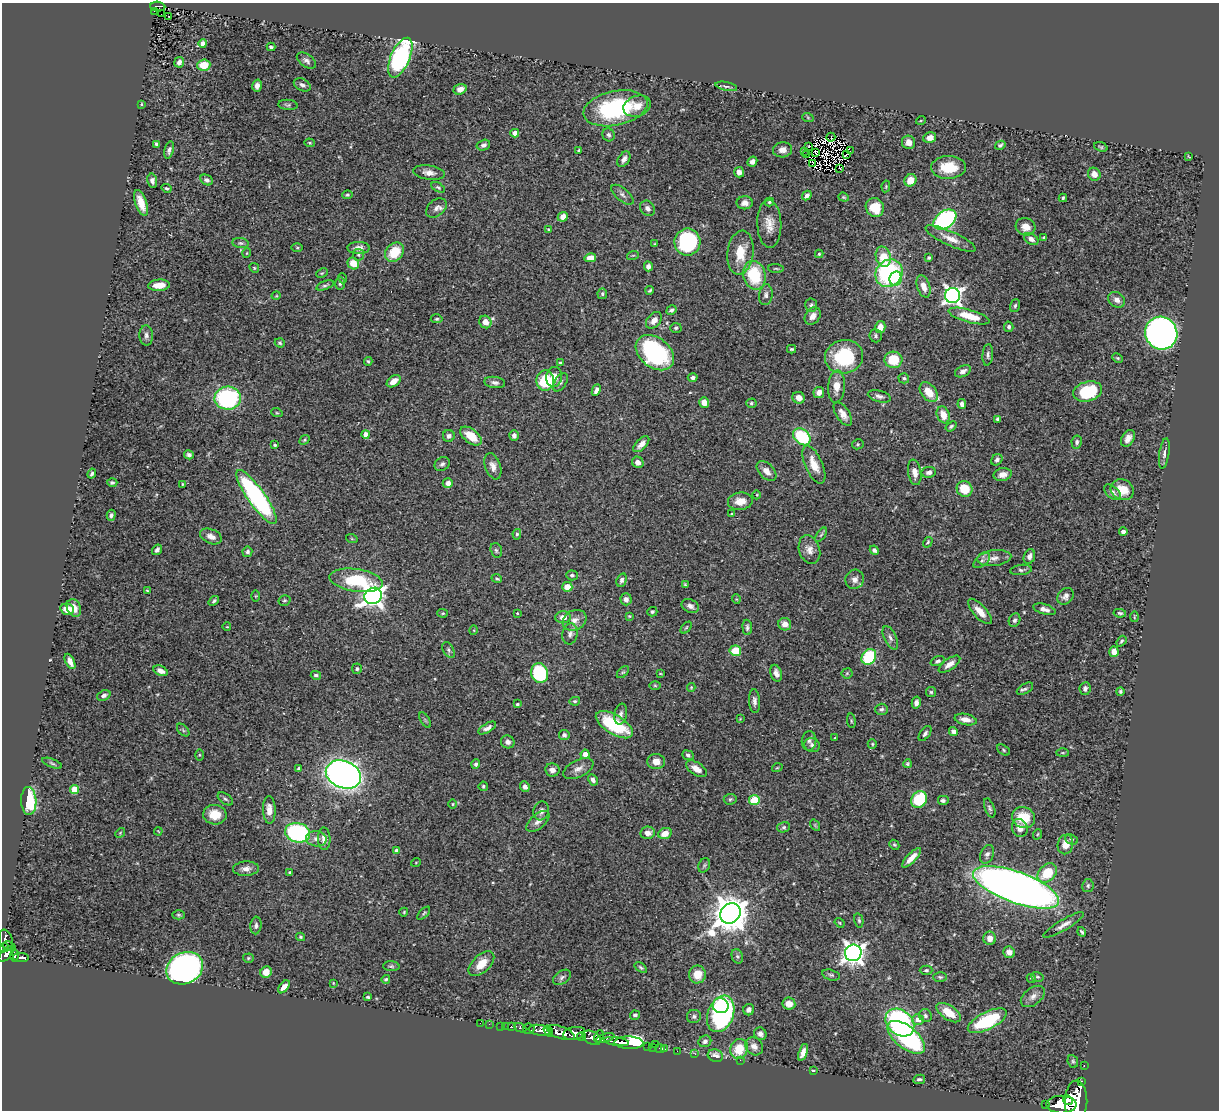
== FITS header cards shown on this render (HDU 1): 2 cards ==
NAXIS1  =                 1217
NAXIS2  =                 1108

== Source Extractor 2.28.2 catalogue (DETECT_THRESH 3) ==
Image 1217 x 1108 px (HDU 1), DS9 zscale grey, 1 PNG px = 1 image px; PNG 1221 x 1112 px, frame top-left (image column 1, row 1108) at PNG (2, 3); each listed source drawn as its Kron ellipse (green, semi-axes under 4 px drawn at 4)
Background 0.693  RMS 0.022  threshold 0.0649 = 3 sigma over >= 5 px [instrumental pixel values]
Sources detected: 431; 3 with non-positive FLUX_AUTO (blend fragments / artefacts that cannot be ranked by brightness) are neither listed nor drawn; the other 428 listed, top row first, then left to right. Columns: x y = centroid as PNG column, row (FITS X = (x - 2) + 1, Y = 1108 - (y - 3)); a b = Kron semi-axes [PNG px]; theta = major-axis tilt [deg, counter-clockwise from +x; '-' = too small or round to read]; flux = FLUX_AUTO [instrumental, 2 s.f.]
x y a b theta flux
158 7 7 5 -3 94
154 11 3 2 - 12
161 14 2 2 - 1.6
169 16 2 2 - 2
203 44 4 4 - 14
271 47 4 3 - 3
400 58 21 9 66 250
306 61 11 6 -35 5.3
179 62 5 4 - 5.2
204 65 6 6 - 27
302 85 9 6 -27 5.2
257 86 6 5 - 6.3
726 86 11 4 -12 3.5
460 89 6 5 - 10
141 104 4 2 - 1.3
288 105 9 5 -5 2.8
637 106 14 10 19 16
615 108 32 17 12 160
808 118 6 3 -20 1.5
921 120 5 3 - 1.3
515 133 4 4 - 14
609 135 6 6 - 3.5
831 137 4 3 - 350
930 138 6 5 - 9.4
909 142 7 6 - 10
309 143 5 4 - 1.8
156 144 4 3 - 2.6
483 145 7 5 16 5.4
1000 145 5 4 - 3
808 146 3 2 - 1.2
1101 147 7 4 -20 2.2
169 150 9 4 77 4.5
579 150 3 3 - 1.5
782 150 9 7 7 8.8
850 150 4 2 - 0.83
805 151 4 3 - 2.8
815 152 3 2 - 2
806 154 3 2 - 3.3
846 154 4 2 - 1.8
1189 157 4 2 - 1.1
624 159 8 5 58 7.4
752 162 5 4 - 6
813 163 4 2 - 0.63
949 167 17 11 2 38
840 168 3 2 - 1.8
739 172 5 5 - 7.2
429 173 16 7 -8 10
1094 174 7 6 - 10
206 180 6 5 - 3.8
910 180 6 5 - 17
152 181 7 5 -78 5
886 186 6 4 79 1.6
438 187 7 4 -31 2.3
166 188 5 4 - 2.1
347 195 5 4 - 2.5
622 195 13 6 -40 5.6
807 195 5 3 - 4.7
844 197 5 4 - 1.7
1063 198 4 3 - 2.2
769 202 5 3 - 2.3
141 203 13 5 -71 21
745 203 8 6 0 7.8
875 207 10 9 - 35
436 208 12 8 40 6.9
647 208 8 6 -49 5.8
563 217 5 4 - 13
945 219 13 8 35 240
769 224 24 12 -88 19
1025 227 10 8 -24 13
548 229 4 3 - 1.5
1043 237 3 3 - 1.6
951 239 27 7 -24 16
1031 239 8 5 -32 6.8
687 242 13 13 - 150
241 243 8 5 -7 3.1
655 244 3 2 - 1.3
297 248 6 4 0 1.7
359 248 11 6 0 8.2
394 252 11 8 47 37
247 253 5 3 - 1.2
740 253 22 13 83 34
819 254 4 4 - 1.9
358 255 6 5 - 2.8
633 255 6 3 18 1.6
883 257 10 7 -75 33
590 258 6 4 14 13
929 258 3 3 - 2
353 263 6 5 - 22
648 266 5 4 - 5.5
254 268 5 4 - 1.9
776 269 8 3 -5 1.8
322 273 6 4 24 1.9
889 273 14 13 - 160
754 275 14 11 -76 69
342 278 5 3 - 1.3
896 278 7 6 - 36
340 283 6 5 - 3
159 285 11 5 3 18
325 285 9 4 20 2.8
924 286 11 6 -71 12
650 290 4 3 - 1.9
602 294 5 4 - 2.4
766 295 10 6 83 5.3
276 296 4 3 - 1.2
953 296 7 7 - 630
1117 300 9 7 -35 8.4
811 305 6 6 - 3.3
1015 306 7 5 72 2.7
671 310 5 4 - 3.2
813 316 9 7 52 8.1
969 316 21 6 -15 34
437 319 6 4 4 2.1
654 320 9 6 48 10
485 322 6 6 - 13
880 327 6 5 - 14
1009 327 5 5 - 4
676 328 6 5 - 2.2
1161 333 17 16 - 690
146 335 10 7 -88 5.7
876 336 6 6 - 3
280 343 5 4 - 2.4
791 349 4 3 - 2.2
655 353 21 15 -38 190
988 355 11 5 85 4.3
844 357 19 16 12 93
1118 358 5 4 - 1.8
893 360 9 8 - 37
368 361 4 3 - 1.8
560 362 4 3 - 1.5
963 371 8 5 26 6.4
554 377 10 7 82 15
693 377 5 4 - 3.6
904 378 5 5 - 2.7
545 380 10 9 - 79
394 381 8 5 37 9.4
495 382 10 5 -8 5.2
561 382 10 6 57 4.1
836 386 16 8 86 16
596 390 6 4 65 5.9
1088 391 15 9 15 85
819 392 5 5 - 8.5
929 392 11 7 -51 24
879 396 12 5 -15 5.6
228 398 13 11 3 180
799 398 6 5 - 11
704 403 5 5 - 11
751 403 5 4 - 2.2
962 404 5 4 - 6
277 413 6 3 -18 1.5
843 414 13 6 -56 10
943 415 9 6 -70 17
998 419 4 3 - 5.5
951 426 6 3 38 2.5
366 434 4 4 - 12
514 435 5 4 - 5.1
449 436 6 6 - 5
471 436 12 7 -38 30
802 437 10 7 -42 83
1128 438 9 6 58 8.5
305 440 5 4 - 2
1077 442 6 5 - 3.3
641 444 10 5 45 8.7
858 444 6 5 - 1.9
275 445 4 3 - 2.2
1164 454 15 5 82 5.8
189 455 5 4 - 3.4
997 460 6 5 - 4.3
638 462 6 5 - 7.9
442 464 8 6 36 4.2
814 465 20 8 -66 24
493 466 13 7 -71 10
767 471 12 7 -45 11
915 472 13 6 -80 11
929 472 7 5 10 6.3
92 474 5 4 - 3.4
1003 475 9 6 12 11
112 483 5 4 - 3
448 483 5 5 - 7
183 484 4 3 - 1.5
964 489 8 7 - 34
1122 490 12 10 -26 27
1113 492 10 5 -41 5.1
757 495 4 3 - 1.1
256 497 32 8 -55 270
740 501 12 8 7 17
732 514 4 2 - 1.1
111 515 5 4 - 3.1
1123 532 4 3 - 5.6
517 534 5 4 - 2.5
821 535 8 4 54 2.4
211 536 11 7 -23 10
352 539 6 4 -19 1.6
928 542 5 4 - 2.1
157 550 6 4 56 4.5
496 550 7 5 -73 3
809 550 15 10 -71 12
874 550 5 4 - 3.8
247 552 5 5 - 3.6
1029 556 7 5 71 6.2
994 558 17 8 6 12
982 561 10 5 40 5
1021 570 11 5 7 3.7
572 575 6 5 - 3.2
497 579 5 3 - 1.9
855 579 10 9 - 9.1
356 580 27 11 -8 80
622 580 7 5 73 4.1
685 585 4 3 - 1.9
567 587 5 5 - 16
147 591 3 2 - 1.2
256 596 6 4 90 1.2
373 596 9 8 - 920
1065 596 9 7 49 6.4
626 599 6 5 - 6
736 599 5 3 - 1.2
284 600 6 5 - 2.6
214 601 6 4 38 2.6
690 606 9 6 -26 6.4
74 608 9 6 -65 16
67 609 7 5 -15 22
1044 609 11 5 -16 7.5
980 611 16 6 -48 14
652 612 5 4 - 2.8
443 613 5 4 - 2
517 613 4 3 - 1.5
1120 613 6 4 -9 2.6
629 616 4 3 - 1.5
563 617 8 6 1 11
1134 617 5 2 - 1.4
575 620 12 9 29 12
1014 620 7 5 64 3.7
785 624 6 6 - 11
227 627 4 2 - 0.95
747 627 8 5 -86 3.3
686 628 7 3 48 1.7
474 630 5 3 - 1.1
570 634 10 7 80 6.2
890 638 13 6 -64 6
1121 641 6 3 52 2.4
448 650 9 5 -61 3.4
735 651 6 5 - 36
1114 652 5 4 - 9.9
869 657 8 6 54 75
70 661 8 4 -64 9.6
938 661 7 4 21 3.6
949 664 12 5 34 9.9
357 669 5 5 - 2.4
161 671 7 4 -23 8
623 672 7 4 43 2.3
540 673 10 8 -72 95
776 673 8 5 -72 7.4
847 673 5 5 - 1.7
660 674 3 2 - 1.1
316 675 5 4 - 3
655 685 6 4 -1 1.6
691 687 4 4 - 1.3
1025 689 9 5 31 3.9
1085 689 6 5 - 4.4
1120 691 4 4 - 2.3
931 692 5 5 - 2.1
104 695 7 5 22 5.1
575 701 5 4 - 2.3
754 701 12 5 -87 6.8
916 703 6 4 78 5.3
517 704 4 3 - 2.5
881 709 6 5 - 3.5
621 714 10 6 79 5.9
740 719 3 3 - 1.1
425 720 8 3 -58 2.4
966 720 11 5 -11 11
851 721 7 3 -82 1.9
614 725 21 9 -31 93
487 728 10 4 30 5.8
183 730 7 4 -46 2.5
953 731 4 4 - 5.4
925 733 8 5 53 3.9
564 735 5 5 - 5
835 737 4 2 - 1
809 741 9 7 82 4.7
508 742 7 6 - 5.1
872 744 5 4 - 1.7
812 745 8 7 - 4.8
1004 750 7 5 -29 2.4
1063 753 6 3 0 1.5
585 754 4 4 - 7.5
199 755 5 4 - 1.4
688 755 6 4 -22 4
656 762 9 7 -4 14
52 763 10 4 -21 3.1
476 764 4 4 - 3
907 764 4 4 - 2.3
298 768 4 3 - 1.6
777 768 5 3 - 1.3
578 769 16 8 27 10
696 769 12 6 -34 13
552 770 7 6 - 7.8
343 774 18 13 -22 930
593 780 6 4 -62 4.9
483 786 5 4 - 2.8
525 786 5 4 - 6.7
74 789 4 4 - 27
225 799 9 5 -37 3.1
730 799 6 5 - 2.6
919 799 9 7 51 66
754 800 5 5 - 70
29 801 14 7 -87 80
943 801 6 5 - 3.6
453 804 5 3 - 1.4
990 808 10 5 -69 3.4
269 810 14 6 -87 13
541 811 9 7 71 6.2
215 815 11 10 - 23
1023 817 12 10 -21 36
538 821 14 7 40 8.2
815 825 6 4 -57 1.7
784 827 6 5 - 3.2
1020 828 9 7 -73 11
158 831 4 3 - 1.2
120 833 5 4 - 1.8
298 833 12 9 -14 190
648 833 7 6 - 11
665 833 7 5 23 15
1038 834 5 3 - 1.5
316 839 10 8 -5 9
324 839 11 6 -88 11
1071 840 6 4 -25 2.6
1065 844 10 7 79 16
894 845 5 4 - 2.2
397 851 4 4 - 8
987 854 10 6 68 5.6
911 858 12 4 45 13
416 862 5 3 - 1.2
704 865 7 5 68 2.8
246 869 13 7 2 9.2
290 872 3 3 - 1.7
1047 873 11 8 45 45
1088 886 6 5 - 3.1
1016 887 45 15 -20 1800
404 912 4 3 - 1.3
424 913 8 4 46 2.3
730 913 11 9 45 3500
178 915 6 4 -2 2.2
859 920 7 4 -78 2.5
840 923 5 3 - 1.5
256 925 9 5 85 4.1
1064 925 23 5 31 9.8
1082 932 5 3 - 2.5
301 937 4 3 - 2
990 938 7 6 - 11
6 940 10 6 -69 220
9 946 6 3 -24 250
4 948 5 4 - 300
1009 952 6 5 - 9.1
853 953 8 8 - 940
6 954 10 5 46 550
15 955 6 3 -88 170
737 956 7 5 -70 3.1
21 958 8 4 -3 220
248 958 5 4 - 2
481 964 15 8 43 20
391 966 8 5 -3 2.7
185 968 19 15 27 590
641 968 7 3 -35 2.3
926 970 6 4 0 2.4
266 972 6 5 - 17
697 974 9 8 - 22
831 975 9 5 -15 3.2
562 977 10 6 34 4.3
940 977 7 4 -2 2.6
1037 977 6 4 -18 2.3
1031 978 5 4 - 1.8
386 979 4 4 - 2.3
333 983 4 3 - 1.1
284 987 7 4 50 11
1033 996 14 8 38 9.2
368 997 4 3 - 2
789 1004 6 6 - 12
721 1006 8 7 - 64
749 1010 5 5 - 6.3
949 1013 14 7 -34 26
721 1014 19 13 70 350
635 1015 5 4 - 3.1
694 1016 7 6 - 4
925 1016 7 6 - 4
918 1019 6 5 - 12
987 1021 21 8 26 110
480 1023 2 2 - 5.3
900 1023 16 12 -42 250
489 1024 2 2 - 8.3
501 1026 2 2 - 8.6
506 1026 2 2 - 8
511 1027 3 3 - 62
520 1028 6 3 -28 160
529 1029 6 5 - 280
539 1030 11 5 -8 1100
548 1031 6 3 -57 430
561 1033 15 6 -19 2100
574 1033 11 6 10 990
760 1034 6 6 - 5.6
581 1037 4 3 - 330
599 1037 6 3 65 370
906 1037 22 11 -39 220
591 1038 10 6 -25 760
605 1038 9 4 17 450
616 1041 12 4 -8 1100
705 1041 6 5 - 3.9
629 1043 14 6 -2 1500
655 1044 2 2 - 39
754 1046 10 8 -44 10
648 1047 3 3 - 37
652 1047 2 2 - 12
660 1048 5 3 - 17
665 1049 2 2 - 10
739 1049 10 8 71 37
677 1051 2 2 - 12
803 1052 9 4 71 7.7
695 1054 2 2 - 10
715 1056 8 6 -18 11
740 1060 2 2 - 110
1073 1061 6 5 - 2.3
1084 1066 3 2 - 17
813 1070 4 2 - 1.2
919 1079 6 4 10 3.3
1082 1081 2 2 - 9.7
1068 1100 5 3 - 750
1076 1101 20 11 89 4500
1061 1104 15 9 -1 3800
1046 1105 3 3 - 87
At the frame edge (FLAGS 8, measured only in part): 1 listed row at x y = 1076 1101
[3 non-positive-flux detections neither listed nor drawn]